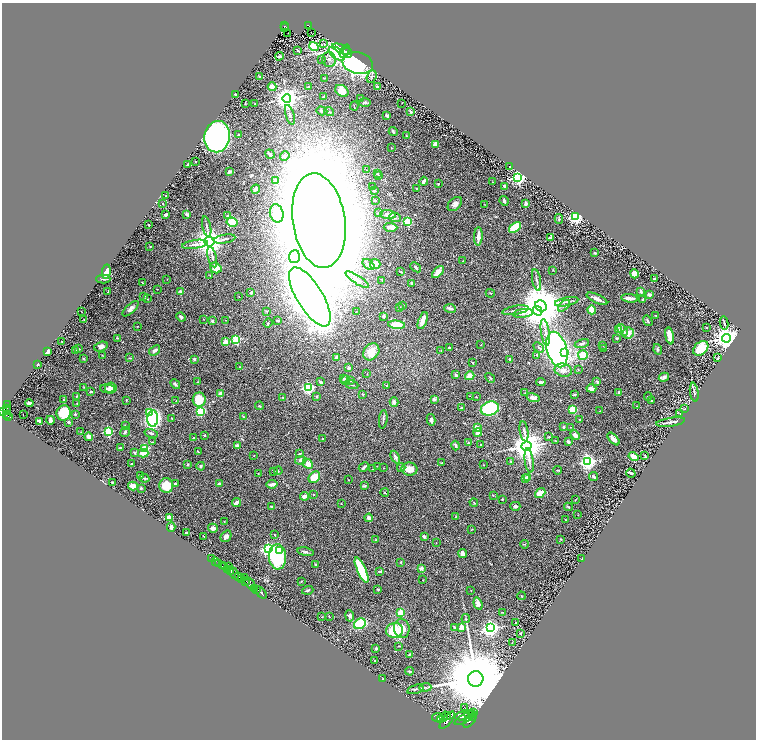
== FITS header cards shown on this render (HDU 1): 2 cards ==
NAXIS1  =                 1508
NAXIS2  =                 1475

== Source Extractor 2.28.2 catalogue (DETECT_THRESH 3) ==
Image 1508 x 1475 px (HDU 1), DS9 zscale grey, zoomed out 1/2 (1 PNG px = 2 x 2 image px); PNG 758 x 742 px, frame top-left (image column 1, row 1474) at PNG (2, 3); each listed source drawn as its Kron ellipse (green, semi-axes under 4 px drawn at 4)
Background 0.934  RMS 0.033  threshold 0.0989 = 3 sigma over >= 5 px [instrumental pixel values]
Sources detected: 466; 22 cannot appear on this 1/2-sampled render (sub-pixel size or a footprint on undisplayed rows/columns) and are neither listed nor drawn; the other 444 listed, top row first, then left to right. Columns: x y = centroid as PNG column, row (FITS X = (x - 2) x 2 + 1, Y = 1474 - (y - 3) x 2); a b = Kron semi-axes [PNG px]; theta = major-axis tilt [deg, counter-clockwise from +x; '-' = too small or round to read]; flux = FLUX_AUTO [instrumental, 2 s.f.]
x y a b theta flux
308 25 3 2 - 140
285 26 4 2 - 140
285 28 2 1 - 28
311 32 2 1 - 2.7
288 33 2 1 - 5.9
324 43 3 2 - 3.4
314 46 5 3 - 710
342 49 10 3 -21 220
298 50 4 2 - 4.2
345 51 7 4 66 280
348 53 5 2 - 190
337 54 9 5 -34 360
279 56 4 2 - 12
321 59 3 2 - 3.2
329 59 7 6 - 23
358 63 15 10 -11 1400
260 77 3 3 - 17
372 77 6 4 69 15
325 78 3 2 - 3.8
272 87 4 3 - 34
308 87 3 3 - 8.2
377 87 3 3 - 13
342 91 7 5 -31 80
235 94 2 2 - 22
323 97 3 2 - 6.9
360 98 3 2 - 3.5
287 99 4 4 - 6100
365 102 6 3 -2 9.8
245 103 3 1 - 4.1
402 103 2 1 - 2.8
254 104 3 2 - 2.9
354 106 4 1 - 3.3
322 111 6 4 -19 12
329 112 5 3 - 7.4
411 112 4 3 - 7.9
290 115 10 3 -73 12
387 115 3 2 - 8.4
393 132 4 2 - 7.8
239 135 3 2 - 4.5
406 136 3 1 - 4.6
217 137 16 13 79 2600
435 144 3 3 - 17
391 148 3 2 - 2
270 154 5 2 - 15
285 156 5 4 - 15
196 161 2 2 - 2.7
187 165 3 2 - 6.4
510 167 2 2 - 6.9
367 170 2 2 - 2.1
229 171 4 3 - 8.3
377 174 2 2 - 3
378 175 2 2 - 2.2
518 177 4 3 - 1500
276 181 2 2 - 120
424 181 4 2 - 20
493 182 3 2 - 3
438 184 2 2 - 19
373 186 2 2 - 1.9
505 186 3 2 - 19
416 188 2 2 - 3.4
256 189 4 3 - 15
374 191 2 2 - 15
166 196 2 2 - 3
375 200 2 2 - 6.9
504 201 5 3 - 15
163 204 3 2 - 4.1
455 204 8 5 43 28
526 204 3 3 - 21
484 205 3 2 - 2.9
277 213 9 6 -76 240
378 213 3 3 - 5.7
187 214 3 2 - 14
166 215 3 2 - 15
227 215 3 3 - 5.2
388 215 8 4 -6 57
395 217 6 4 -6 12
575 217 3 3 - 1500
559 219 5 3 - 5.9
319 221 48 26 -81 46000
232 222 5 4 - 92
407 222 4 3 - 330
148 225 2 2 - 12
207 227 10 3 -78 15
391 227 7 4 -2 42
515 227 7 4 38 220
478 236 9 3 87 45
550 238 4 3 - 10
225 239 11 3 10 20
209 242 5 5 - 9600
195 244 13 4 8 28
150 246 2 1 - 2.5
595 253 3 2 - 8.6
212 257 11 3 -76 20
294 257 6 5 - 22
463 261 2 2 - 4.1
375 264 5 5 - 59
368 265 7 2 -40 8.5
416 267 6 3 -41 7.9
216 268 6 5 - 53
553 270 3 2 - 4.6
106 272 7 3 82 130
401 272 4 2 - 4.8
438 272 7 4 46 44
634 274 4 4 - 90
210 275 3 2 - 2.9
103 279 7 2 1 7.6
167 279 2 2 - 2
655 279 2 2 - 5.2
357 280 14 3 -33 22
382 280 3 2 - 3.2
536 280 11 2 -79 14
142 283 3 1 - 2.2
412 283 3 2 - 15
157 289 2 1 - 2.8
108 292 2 2 - 5
180 292 4 3 - 33
251 292 3 2 - 6
641 292 4 2 - 16
490 293 4 2 - 5.3
649 295 3 2 - 24
144 296 4 3 - 10
239 296 2 1 - 2.6
310 297 33 13 -58 13000
630 298 8 3 -6 39
148 299 3 3 - 3.6
597 299 11 3 -25 35
643 299 3 2 - 7.4
567 302 12 3 11 19
403 306 3 2 - 6.1
541 306 6 5 - 29000
564 306 7 4 43 17
400 308 4 3 - 7.7
450 308 6 3 -11 19
131 309 10 4 43 28
515 310 13 3 10 19
592 310 4 3 - 84
267 311 4 2 - 4.1
538 311 5 4 - 8000
81 312 2 1 - 1.7
356 312 2 1 - 2.8
523 313 10 3 9 16
655 315 2 2 - 3.5
383 316 2 2 - 27
181 317 5 3 - 17
84 319 2 1 - 2
203 319 2 1 - 2.1
226 320 2 2 - 1.8
277 320 3 2 - 6.7
212 321 3 2 - 22
423 321 9 4 69 42
648 321 5 3 - 8.3
268 323 5 3 - 7.4
724 323 7 2 -79 5.8
396 325 8 4 -6 170
137 326 3 2 - 2.4
706 327 2 2 - 9.4
618 330 4 3 - 23
622 330 7 4 -49 31
545 332 13 3 -81 22
628 333 6 5 - 56
670 336 8 3 -79 70
117 338 2 2 - 3.3
617 338 4 3 - 7.2
726 338 4 4 - 8100
236 340 3 3 - 350
62 341 2 1 - 1.7
226 342 2 2 - 140
582 343 7 3 14 15
481 345 3 2 - 2.4
603 346 2 1 - 1.9
101 347 7 4 18 25
539 347 6 3 -40 8.6
449 348 2 2 - 33
701 348 8 6 42 190
78 349 4 3 - 7.3
603 349 4 2 - 4.4
658 349 5 3 - 8.2
75 350 4 3 - 5.6
155 350 6 3 37 22
557 350 18 10 -74 2300
47 351 4 3 - 60
441 351 3 2 - 3.5
371 352 9 7 54 99
565 352 3 3 - 74
102 355 3 2 - 2.6
537 355 4 2 - 5
583 355 5 5 - 110
336 357 3 2 - 12
84 358 3 2 - 3.7
130 358 3 2 - 5.6
718 358 2 2 - 20
194 359 3 3 - 11
510 360 3 2 - 15
473 363 2 2 - 5.7
38 364 4 3 - 6.9
240 367 4 2 - 2.8
349 368 2 2 - 62
578 369 3 2 - 3.2
563 370 8 6 -14 39
367 373 2 2 - 2.4
456 375 3 3 - 16
470 376 5 4 - 59
664 377 5 4 - 19
490 378 5 2 - 5.7
344 379 2 2 - 13
346 380 4 3 - 14
350 380 3 2 - 5.1
597 381 3 2 - 12
198 382 2 1 - 3.1
320 382 4 3 - 8.7
541 382 4 2 - 18
175 384 5 3 - 11
351 384 7 3 -20 9.6
387 385 3 3 - 5.1
84 387 3 3 - 4
111 388 6 5 - 51
308 388 3 3 - 1000
107 389 7 3 -5 18
591 389 5 3 - 32
91 392 3 2 - 12
619 392 2 2 - 10
694 392 9 2 -82 11
220 393 2 2 - 68
525 393 2 2 - 3.3
363 394 3 2 - 4.6
574 395 4 2 - 9.3
77 396 3 3 - 7.4
470 396 3 2 - 2.8
283 397 3 2 - 2.7
317 397 3 2 - 4.3
476 397 2 2 - 3
533 397 7 4 -16 36
648 397 4 3 - 9.1
434 399 2 2 - 43
63 400 4 3 - 5.2
126 400 3 3 - 4
199 400 7 6 - 170
176 401 2 2 - 5.5
652 401 3 3 - 6.3
394 402 4 3 - 23
29 403 4 2 - 24
77 403 2 2 - 3.6
7 404 4 2 - 39
259 406 4 3 - 6.7
637 406 2 2 - 1.9
461 408 2 2 - 9.9
685 408 4 1 - 3.2
7 409 3 3 - 420
490 409 9 6 16 570
6 410 3 2 - 380
573 410 4 3 - 150
3 411 3 2 - 670
200 411 4 3 - 240
600 411 2 2 - 2.2
149 412 2 2 - 40
64 413 7 7 - 240
680 413 3 3 - 4.2
7 414 4 2 - 360
75 414 2 2 - 16
23 415 2 1 - 40
9 416 3 2 - 230
243 417 2 2 - 3.9
172 418 2 2 - 3.3
153 419 8 5 -90 1300
383 419 9 3 83 13
579 419 2 2 - 3.4
50 420 4 3 - 18
431 420 6 4 -77 20
39 422 4 2 - 14
69 422 3 2 - 28
671 422 14 3 9 24
126 426 4 2 - 3.8
564 427 2 2 - 26
570 427 2 1 - 1.9
477 428 4 3 - 64
108 431 3 3 - 410
524 431 10 3 -81 18
81 432 3 2 - 3.1
125 432 5 3 - 11
151 433 7 4 -17 11
478 433 4 4 - 30
204 435 3 2 - 6.5
575 435 5 3 - 25
89 437 4 3 - 29
194 437 3 3 - 4.8
549 437 3 2 - 4.1
323 439 2 2 - 3.6
613 439 7 4 -47 35
556 441 3 3 - 4.3
152 442 3 2 - 3.2
568 442 3 3 - 13
468 443 2 2 - 6.2
237 445 2 2 - 42
480 445 3 2 - 6.1
456 446 5 3 - 13
527 446 5 4 - 13000
120 448 4 2 - 8
145 449 3 3 - 370
198 451 2 1 - 3.8
134 452 4 3 - 12
143 453 5 4 - 51
299 454 4 2 - 5.3
254 455 2 2 - 2.1
634 456 5 3 - 52
645 456 3 2 - 7.9
395 457 7 3 -65 14
301 460 6 4 8 13
511 461 3 3 - 4.5
529 461 12 3 -82 22
587 462 4 4 - 2100
442 463 3 2 - 4
131 464 2 1 - 2.6
188 464 3 3 - 11
308 464 6 4 -45 68
483 465 2 2 - 2.3
201 466 4 3 - 9.3
377 466 2 2 - 2.2
364 467 5 2 - 12
384 468 2 1 - 3
401 468 4 2 - 4.8
373 469 2 2 - 1.9
409 469 8 6 -12 53
558 470 4 2 - 3.9
274 471 2 2 - 4
278 471 4 2 - 4.2
258 473 2 2 - 2.9
631 473 5 3 - 6.2
140 475 4 2 - 3.1
314 477 6 5 - 100
528 477 3 2 - 22
593 477 5 3 - 12
144 478 5 3 - 8.5
525 478 3 2 - 81
349 480 2 2 - 1.7
112 483 2 1 - 3.4
175 484 3 3 - 11
220 484 3 3 - 23
272 484 5 2 - 29
166 485 7 7 - 110
133 486 5 4 - 34
365 486 4 3 - 8.1
141 488 3 2 - 7.8
385 493 4 2 - 4.1
540 493 6 3 39 74
314 495 3 2 - 2.4
493 495 3 2 - 2.7
304 496 4 3 - 28
502 499 2 2 - 8.5
576 499 3 2 - 2.5
474 502 4 2 - 6.1
236 503 4 3 - 30
341 504 2 2 - 1.9
271 506 3 2 - 7.2
515 506 5 4 - 15
568 507 4 3 - 5.1
578 515 2 1 - 2.7
456 516 2 2 - 2.9
169 518 3 3 - 55
369 518 4 4 - 20
565 520 2 2 - 2.2
224 521 3 2 - 2.5
171 527 4 3 - 13
213 528 5 4 - 24
471 530 2 2 - 2.4
186 533 2 2 - 55
274 535 2 2 - 8.6
204 536 2 1 - 2.6
226 536 6 5 - 20
424 536 3 3 - 14
561 539 4 3 - 4.1
375 540 4 2 - 2.9
436 543 2 1 - 1.8
524 544 4 3 - 5.9
268 549 4 4 - 1300
279 550 3 3 - 62
305 552 8 3 -10 14
463 553 5 3 - 21
277 557 12 8 -85 440
212 559 2 2 - 32
582 559 3 1 - 3.5
216 561 2 2 - 110
401 562 3 3 - 3.9
219 563 3 2 - 350
316 565 4 3 - 6.5
222 566 2 1 - 570
228 566 2 1 - 59
224 567 3 2 - 720
421 568 2 2 - 73
227 569 2 1 - 520
362 570 13 4 -65 380
380 571 4 2 - 7.8
231 572 3 2 - 780
233 573 7 2 -57 1600
238 576 3 3 - 1000
244 577 3 1 - 160
242 579 4 2 - 440
423 580 3 2 - 2.3
301 581 2 2 - 5.7
245 582 3 2 - 400
250 583 7 3 -53 590
254 588 3 2 - 760
378 589 3 2 - 4.9
257 590 3 2 - 410
308 590 6 2 18 7.8
471 591 2 2 - 3.5
261 593 7 2 -45 2000
521 596 4 2 - 5.3
478 604 6 4 -71 26
502 612 3 2 - 2.7
400 613 4 4 - 110
329 616 4 2 - 2.7
350 616 5 4 - 12
322 617 2 2 - 3.3
466 619 4 2 - 4.9
516 623 3 2 - 11
360 624 6 5 - 300
454 627 4 2 - 4.9
462 627 3 2 - 95
402 628 10 7 -81 90
490 628 4 4 - 2600
394 630 8 7 - 210
520 634 3 2 - 12
512 642 3 1 - 3
399 646 2 2 - 3.2
376 648 2 2 - 8.7
409 654 4 3 - 5.3
375 660 2 2 - 4.2
410 671 4 2 - 5.7
383 679 2 2 - 3.1
476 679 8 8 - 120000
425 687 6 3 2 8.7
415 689 8 3 16 10
465 708 2 1 - 1.6
474 713 2 2 - 560
469 714 2 1 - 400
446 716 5 2 - 550
461 716 7 4 9 3300
438 717 6 4 8 3400
472 717 3 2 - 1100
443 718 3 2 - 1100
465 718 12 3 29 4100
441 720 3 3 - 1700
447 720 10 4 52 4800
470 720 9 3 52 4100
At the frame edge (FLAGS 8, measured only in part): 1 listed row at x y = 3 411
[22 sub-pixel or undisplayed-footprint detections neither listed nor drawn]